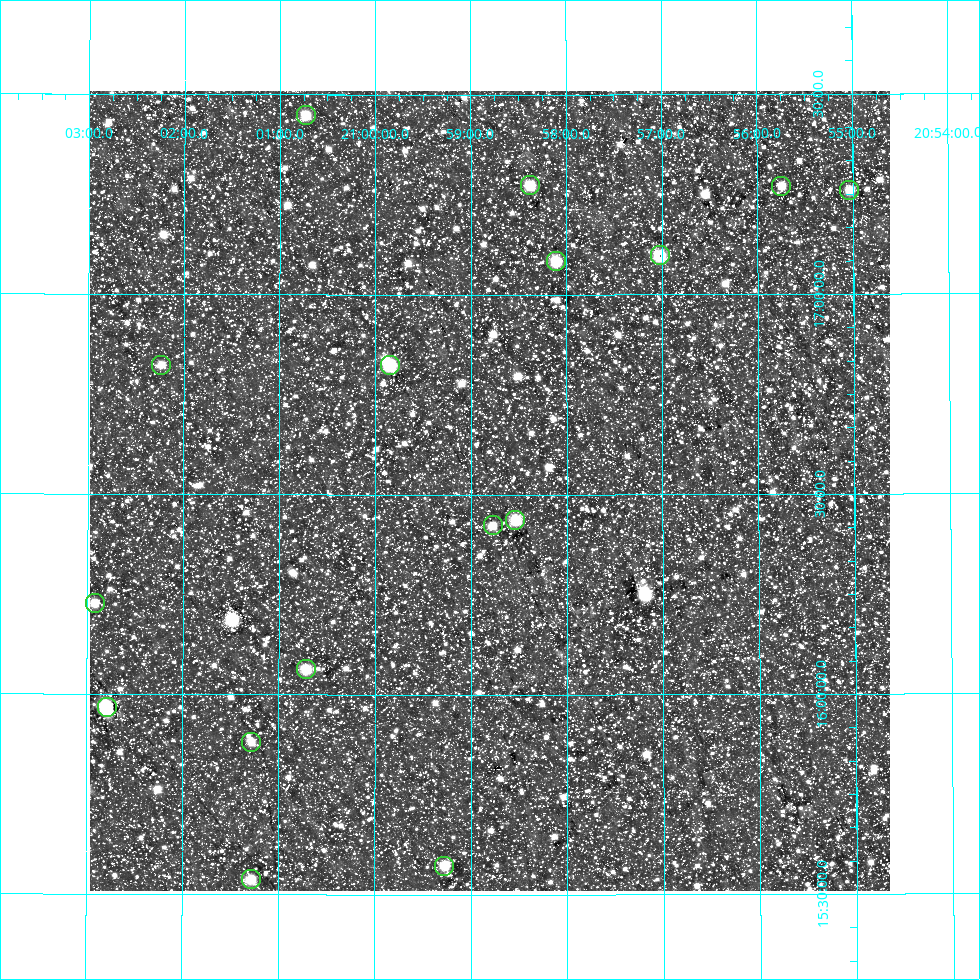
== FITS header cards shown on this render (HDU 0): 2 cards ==
NAXIS1  =                  800
NAXIS2  =                  800

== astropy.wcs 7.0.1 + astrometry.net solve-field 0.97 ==
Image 800 x 800 px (HDU 0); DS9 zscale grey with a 90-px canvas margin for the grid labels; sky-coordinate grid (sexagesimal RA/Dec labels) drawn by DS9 from the SOLVED WCS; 16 Tycho-2 reference stars matched to detected sources circled (green)
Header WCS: RA---AIT/DEC--AIT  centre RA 20:58:48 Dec +16:31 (314.70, +16.51 deg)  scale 9 arcsec/px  FOV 120.0' x 120.0'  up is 0 deg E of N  parity normal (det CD < 0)
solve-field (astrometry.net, Tycho-2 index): SOLVED blind (the header's WCS was not the basis of the solution)
Solved WCS: RA---TAN-SIP/DEC--TAN-SIP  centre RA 20:58:48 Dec +16:31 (314.70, +16.51 deg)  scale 9 arcsec/px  FOV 120.0' x 120.0'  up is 0 deg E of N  parity normal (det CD < 0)
Header WCS and blind solve agree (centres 0.43 arcsec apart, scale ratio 0.9999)
Tycho-2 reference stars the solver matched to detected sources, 16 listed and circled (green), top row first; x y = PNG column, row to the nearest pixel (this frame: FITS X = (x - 90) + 1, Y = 800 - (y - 91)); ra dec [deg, ICRS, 3 dp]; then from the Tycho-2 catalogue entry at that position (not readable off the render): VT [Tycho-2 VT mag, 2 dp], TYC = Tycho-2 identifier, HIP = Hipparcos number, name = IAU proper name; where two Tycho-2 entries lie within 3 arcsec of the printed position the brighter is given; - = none
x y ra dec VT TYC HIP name
306 115 315.181 +17.448 8.13 1652-380-1 103692 -
530 185 314.595 +17.273 8.19 1652-1597-1 - -
781 186 313.937 +17.271 8.44 1651-1355-1 - -
849 190 313.759 +17.260 7.85 1651-1635-1 103246 -
660 255 314.256 +17.097 7.17 1652-1940-1 103405 -
556 261 314.527 +17.083 7.74 1652-1995-1 103496 -
161 365 315.559 +16.823 8.54 1648-1830-1 - -
390 365 314.962 +16.824 6.66 1648-1251-1 103635 -
515 520 314.634 +16.437 7.51 1648-2240-1 103537 -
493 525 314.693 +16.423 8.14 1648-1792-1 103551 -
95 603 315.730 +16.227 8.68 1648-1081-1 - -
306 669 315.179 +16.064 7.86 1648-1916-1 103690 -
107 707 315.697 +15.967 7.08 1648-1146-1 103868 -
251 742 315.321 +15.881 8.91 1648-1941-1 - -
444 866 314.819 +15.573 8.12 1648-403-1 103584 -
251 879 315.321 +15.538 8.22 1648-500-1 - -